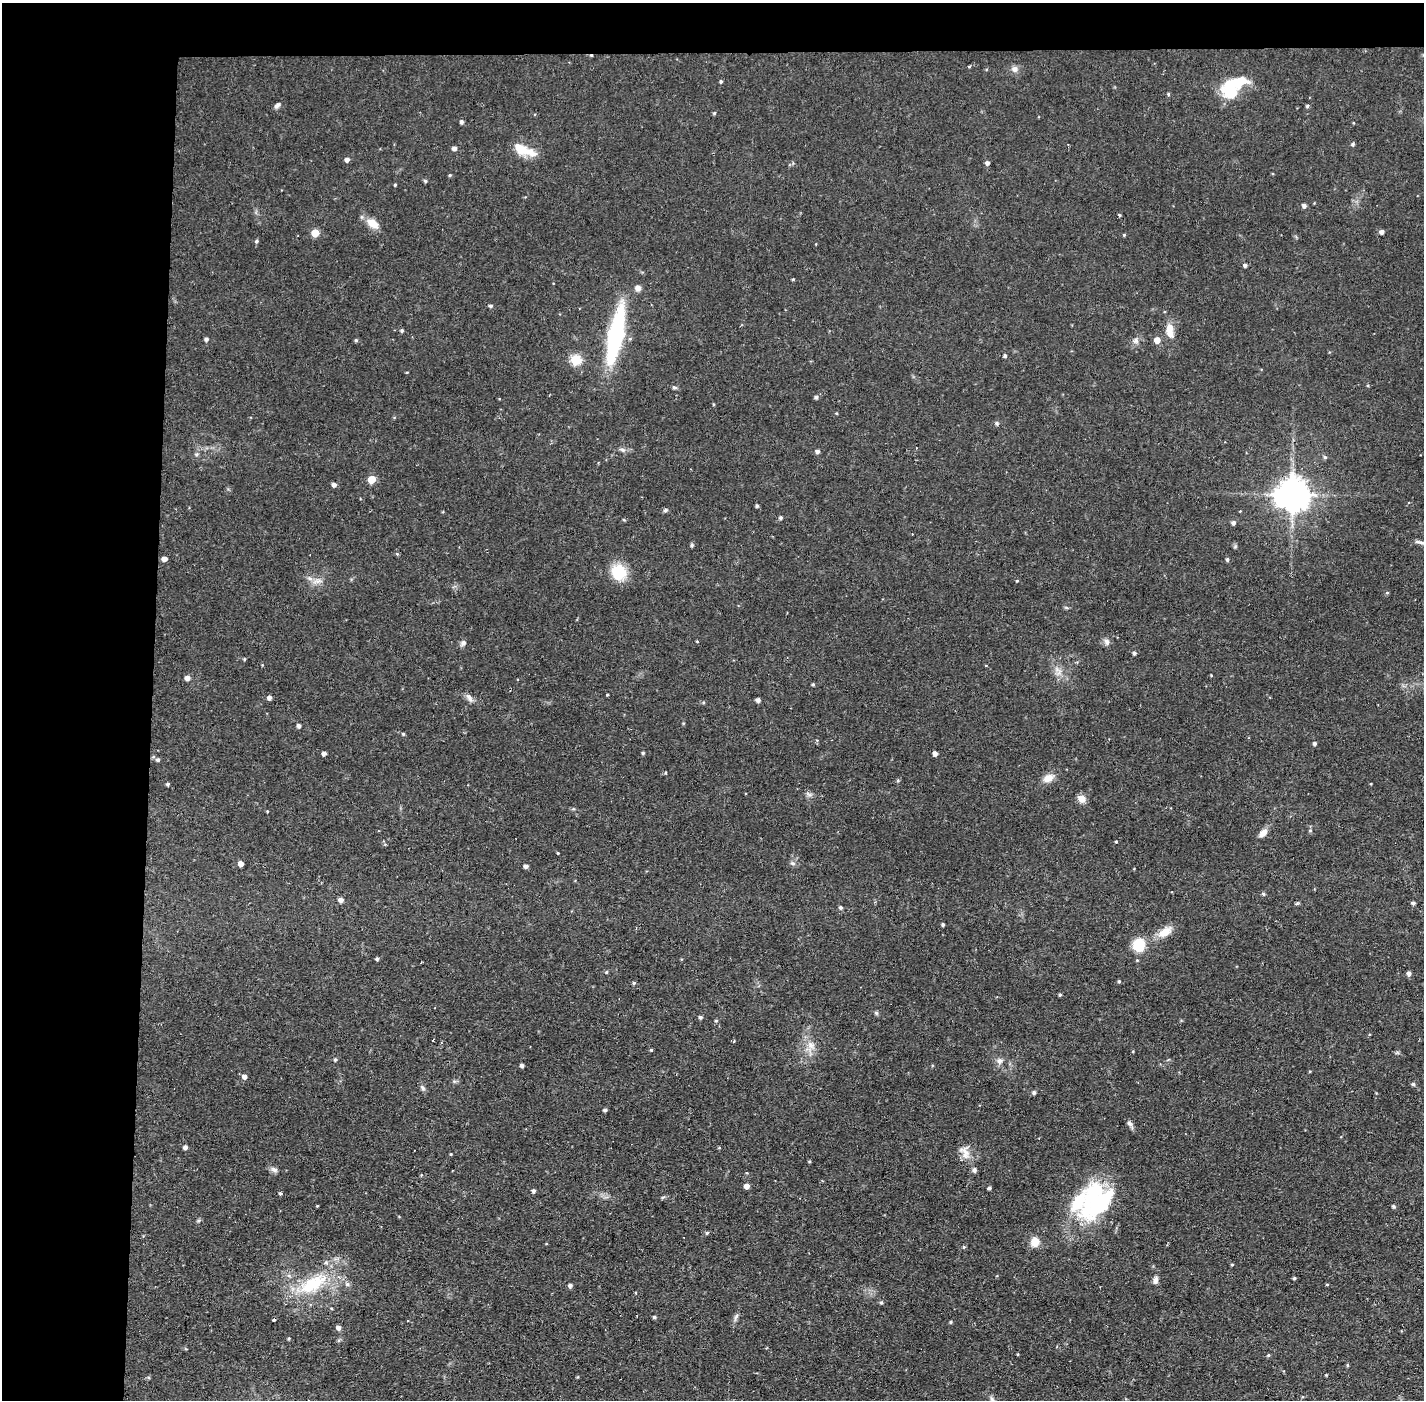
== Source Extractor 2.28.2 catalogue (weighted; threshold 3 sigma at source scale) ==
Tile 1 of 3 x 3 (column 1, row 1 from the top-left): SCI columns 1-1422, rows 2849-4246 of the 4266 x 4299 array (HDU 1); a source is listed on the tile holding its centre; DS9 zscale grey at full resolution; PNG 1426 x 1402 px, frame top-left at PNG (2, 3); no overlay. Shown black and unused: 14% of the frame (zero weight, under 2 of 3 exposures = <1% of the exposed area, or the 3 px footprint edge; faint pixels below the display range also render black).
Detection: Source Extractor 2.28.2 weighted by HDU 2 'WHT'; one run over the whole footprint, this tile lists its part. Background 0.0697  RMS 0.0066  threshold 0.0298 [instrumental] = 3 sigma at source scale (4.5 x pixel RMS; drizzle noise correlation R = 1.50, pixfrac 1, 0.05/0.05 arcsec/px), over >= 5 px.
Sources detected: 173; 3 inside a brighter object's white glare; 5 cosmic-ray / hot-pixel residue — not listed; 3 inside a brighter listed object's ellipse — not listed separately; the other 162 listed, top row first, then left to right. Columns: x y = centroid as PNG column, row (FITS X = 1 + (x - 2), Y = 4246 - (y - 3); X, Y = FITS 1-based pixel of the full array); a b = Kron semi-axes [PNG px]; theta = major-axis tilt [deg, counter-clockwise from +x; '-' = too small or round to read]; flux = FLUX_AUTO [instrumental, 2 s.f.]
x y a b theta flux
969 66 3 2 - 1
1015 69 9 8 - 3
721 81 4 4 - 1.1
1231 91 17 12 14 24
1168 94 4 4 - 0.76
277 105 9 5 36 1.9
1307 106 4 4 - 1
714 113 4 4 - 0.85
461 122 5 4 - 1.6
1353 144 4 4 - 1.2
454 148 5 4 - 2.7
521 149 22 13 -25 12
347 160 5 4 - 2.8
987 163 4 4 - 2
450 175 4 3 - 0.83
425 181 5 4 - 1.1
395 185 4 3 - 0.64
1304 206 4 4 - 2.3
1119 215 4 4 - 0.79
372 223 16 9 -36 8.1
1382 232 4 4 - 2.7
315 233 5 5 - 17
1124 235 4 4 - 0.63
256 241 5 4 - 1.2
1245 265 4 4 - 1.7
793 279 4 3 - 0.67
638 288 7 7 - 3
491 306 4 4 - 1.3
402 331 4 4 - 1.1
1170 331 18 8 -81 8.8
615 335 47 12 79 100
206 339 4 4 - 1.7
356 340 5 4 - 0.92
1136 340 8 5 -63 2
1157 340 5 5 - 6.7
1005 356 4 4 - 1.2
575 360 5 5 - 46
674 387 5 4 - 1.4
816 397 5 4 - 1.5
713 404 4 3 - 0.57
836 413 4 3 - 0.55
997 423 6 4 -84 1
622 450 8 6 -22 1.7
817 451 5 4 - 2.1
196 454 6 6 - 1.5
1325 457 5 5 - 1.1
371 479 6 5 - 13
334 485 5 4 - 2.3
1292 494 10 10 - 1400
1409 502 3 3 - 0.82
757 506 3 3 - 1.3
665 510 6 5 - 1.4
780 518 5 4 - 1.3
624 520 4 3 - 0.69
1233 523 5 5 - 1.9
692 545 4 4 - 1.3
397 554 4 3 - 1.3
164 559 5 4 - 3.4
1227 559 4 4 - 1.4
618 572 17 15 -58 21
317 581 16 5 12 3.7
1017 581 4 4 - 0.56
1387 593 5 3 - 0.71
1066 608 6 4 -2 0.89
697 641 3 3 - 0.55
1107 642 9 7 -69 2.4
464 643 7 6 - 2.1
1134 653 4 4 - 1.5
244 659 4 3 - 0.72
1058 671 17 9 -71 5.8
1211 675 3 3 - 0.61
187 678 5 5 - 3.4
813 684 4 3 - 0.76
607 695 3 2 - 0.56
269 698 4 4 - 2.3
469 698 13 7 -55 2.9
758 700 4 4 - 2.4
299 726 4 4 - 2.1
403 734 4 4 - 0.83
1314 743 4 4 - 1.4
643 753 4 3 - 0.86
935 753 4 4 - 3.1
324 754 4 4 - 2.5
158 760 5 5 - 1.3
666 773 4 3 - 0.6
1048 778 14 9 25 5.9
898 780 5 4 - 1
168 784 4 4 - 1.3
809 794 10 5 -34 1.8
1081 799 9 8 - 5.6
267 811 4 3 - 0.57
1310 830 6 4 67 1.1
1263 833 12 7 46 4.6
1116 841 3 3 - 0.6
558 853 3 2 - 0.57
793 863 8 5 -19 1.5
241 864 4 4 - 3.9
525 866 4 4 - 2.3
1263 894 5 4 - 0.95
341 900 5 5 - 3.2
1297 903 6 4 20 0.85
1413 903 5 4 - 1.5
840 907 5 4 - 1.3
943 925 3 3 - 1.1
1165 932 21 10 32 8.6
1139 945 11 10 - 19
377 959 4 3 - 1.2
606 972 5 3 - 0.66
1409 973 5 4 - 2.4
1119 981 4 4 - 0.94
634 983 4 4 - 0.94
1060 995 4 4 - 0.95
876 1013 6 5 - 1.1
700 1017 4 4 - 1.4
716 1021 5 4 - 0.78
734 1041 3 2 - 1.2
811 1045 12 9 -40 5.7
651 1050 4 4 - 0.78
1397 1053 6 4 18 0.89
335 1060 5 3 - 1
999 1061 10 8 -9 3.2
522 1066 4 4 - 1.8
244 1077 5 5 - 2.9
1413 1084 5 4 - 1.3
422 1088 10 5 -49 1.6
1034 1093 4 4 - 1.6
605 1110 4 4 - 1.4
1129 1123 9 6 -44 1.9
185 1147 4 4 - 2.3
719 1148 5 3 - 0.58
965 1152 21 12 -66 7.1
451 1154 3 3 - 0.54
809 1161 4 3 - 0.73
274 1170 10 7 -26 2.3
746 1186 4 4 - 4.2
989 1188 4 3 - 1.3
533 1191 4 4 - 1.6
280 1193 4 3 - 1
1100 1204 60 23 38 59
317 1206 3 3 - 1.1
1393 1206 4 4 - 1.2
707 1233 4 4 - 1
1035 1242 10 9 - 7.6
964 1247 5 4 - 0.8
1232 1265 4 3 - 0.66
1294 1278 4 3 - 0.96
1155 1280 9 6 79 2.7
313 1284 47 21 29 43
347 1284 6 6 - 1.6
570 1285 5 4 - 1.9
1327 1285 5 3 - 0.57
881 1303 5 4 - 0.91
331 1308 4 3 - 0.74
654 1317 4 4 - 1.2
736 1317 14 4 69 2.1
951 1322 5 4 - 0.83
338 1328 5 4 - 2.8
289 1338 4 4 - 0.78
1268 1355 5 4 - 0.88
1347 1365 5 3 - 0.73
1326 1375 3 3 - 0.65
992 1399 10 5 -65 1.9
Isophote crosses this tile's border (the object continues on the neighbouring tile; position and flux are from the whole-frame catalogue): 1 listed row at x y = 992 1399